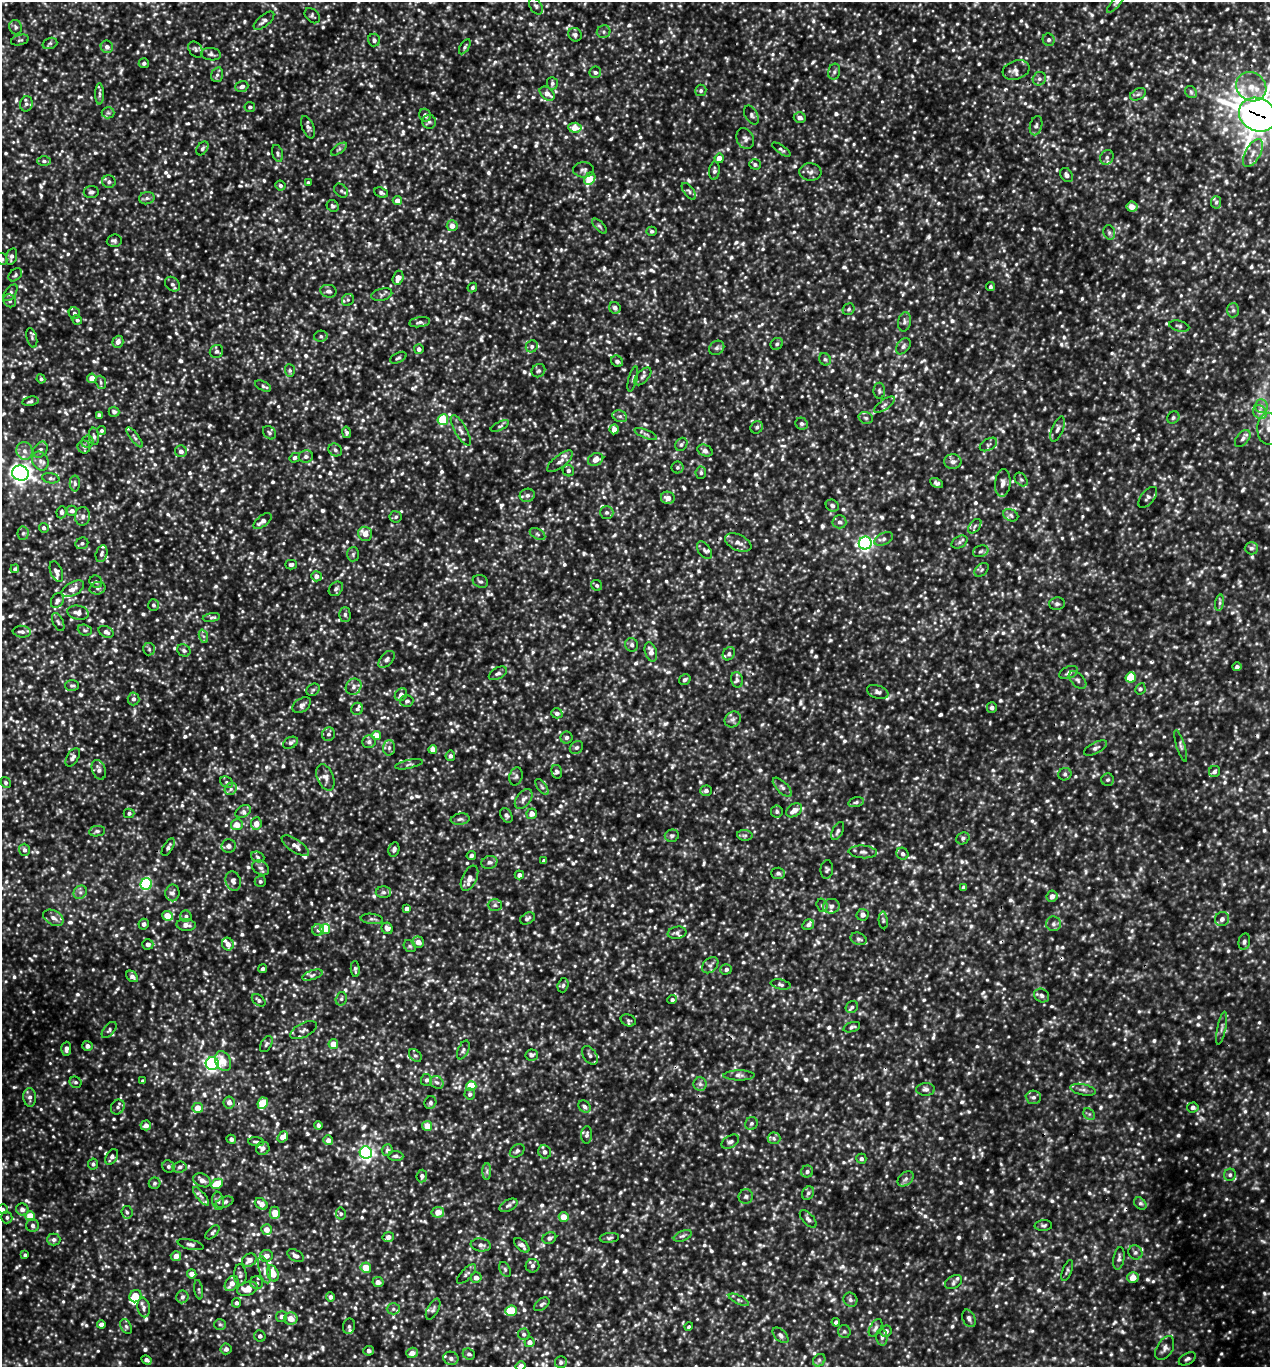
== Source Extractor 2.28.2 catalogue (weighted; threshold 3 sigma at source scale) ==
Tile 6 of 4 x 4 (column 2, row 2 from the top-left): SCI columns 1404-2671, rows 2734-4098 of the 5501 x 5491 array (HDU 1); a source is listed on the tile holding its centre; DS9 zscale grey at full resolution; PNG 1272 x 1369 px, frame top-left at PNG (2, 2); each listed source drawn as its Kron ellipse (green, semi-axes under 4 px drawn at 4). Shown black and unused: <1% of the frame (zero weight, under 3 of 5 exposures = <1% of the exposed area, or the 3 px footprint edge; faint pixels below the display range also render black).
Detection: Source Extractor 2.28.2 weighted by HDU 2 'WHT'; one run over the whole footprint, this tile lists its part. Background 0.207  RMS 0.047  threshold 0.21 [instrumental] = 3 sigma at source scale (4.5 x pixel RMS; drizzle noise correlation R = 1.50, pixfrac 1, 0.05/0.05 arcsec/px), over >= 5 px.
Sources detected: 1735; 3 too faint to see at this stretch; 1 cosmic-ray / hot-pixel residue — neither listed nor drawn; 37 inside a brighter listed object's ellipse — not listed separately; of the other 1694, all 500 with FLUX_AUTO >= 10.1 (the completeness limit of this list) listed and drawn (1194 fainter detections not listed), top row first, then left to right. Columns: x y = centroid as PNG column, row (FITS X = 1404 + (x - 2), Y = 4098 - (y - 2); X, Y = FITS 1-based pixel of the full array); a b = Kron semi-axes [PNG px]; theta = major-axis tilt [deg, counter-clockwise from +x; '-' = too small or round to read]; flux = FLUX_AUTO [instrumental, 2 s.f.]
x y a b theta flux
1115 3 11 4 49 12
536 6 9 5 -59 13
312 16 9 6 -45 10
264 21 12 5 40 20
16 27 7 6 - 12
604 32 7 6 - 12
575 35 7 6 - 15
20 40 9 5 14 10
374 40 6 6 - 16
1049 40 6 6 - 11
50 43 7 5 18 10
107 47 6 6 - 23
465 47 8 4 58 10
196 49 9 6 -53 13
211 54 10 6 -7 16
144 63 5 5 - 13
1016 70 14 9 18 27
595 72 6 5 - 14
834 72 8 6 75 12
217 75 7 6 - 14
1039 79 7 6 - 14
552 83 6 5 - 13
242 86 6 5 - 17
1251 87 16 14 -36 88
701 90 6 5 - 10
1191 92 7 5 -49 10
99 94 11 4 -90 11
547 94 8 5 -39 36
1138 94 8 5 29 12
26 104 7 6 - 14
250 107 5 5 - 12
108 113 6 5 - 10
425 115 6 5 - 19
751 115 10 6 -60 13
1258 115 19 16 -29 7300
800 118 6 5 - 21
429 122 7 7 - 13
1036 126 10 6 76 15
308 127 12 6 -69 17
575 128 7 5 -3 67
745 139 11 8 -65 21
202 148 8 5 57 12
339 149 9 4 35 11
781 150 11 4 -34 10
278 153 9 5 -74 11
1253 153 15 7 61 42
1107 157 8 6 61 15
719 158 5 4 - 47
44 161 7 5 -1 12
755 164 6 5 - 10
584 170 10 7 -1 16
714 171 9 5 85 14
810 172 11 9 -5 22
1067 175 7 6 - 17
590 179 7 5 59 110
109 182 7 6 - 13
308 183 4 4 - 10
280 186 5 5 - 11
341 191 8 6 -42 11
689 191 10 5 -52 12
91 192 7 6 - 13
381 192 7 5 -23 14
147 198 8 6 15 14
397 201 5 4 - 35
1216 202 6 5 - 11
333 206 6 5 - 11
1132 207 5 5 - 39
452 226 5 5 - 37
599 226 9 4 -47 10
652 231 5 4 - 11
1109 232 7 5 -75 11
114 241 7 6 - 13
11 256 8 5 74 17
2 259 6 5 - 13
15 275 8 5 43 11
398 278 7 5 73 48
172 284 8 6 -44 14
472 287 5 4 - 11
990 287 4 4 - 11
328 291 8 6 -11 19
10 293 9 5 52 13
382 295 11 6 14 14
348 300 6 5 - 10
10 301 7 6 - 12
615 308 6 5 - 18
849 309 6 5 - 10
1233 310 7 6 - 12
74 313 6 5 - 12
77 320 5 4 - 12
420 322 10 5 8 14
904 322 10 6 79 15
1179 326 10 5 -14 12
321 336 7 5 12 11
32 338 10 5 -77 12
118 342 6 5 - 26
777 344 6 5 - 12
532 346 6 5 - 14
903 346 9 6 52 14
717 348 8 6 35 14
419 349 5 5 - 19
216 351 7 6 - 13
398 358 9 5 28 11
825 359 6 5 - 10
617 361 6 5 - 12
290 370 6 5 - 11
538 371 7 6 - 11
643 376 11 6 47 15
92 378 4 4 - 49
41 379 4 4 - 10
633 379 13 3 75 11
101 382 7 5 -71 11
263 386 9 4 -26 10
879 391 8 6 -88 11
30 401 8 4 11 11
884 405 12 5 36 16
1261 406 7 6 - 16
114 412 5 5 - 18
1260 412 7 6 - 17
99 415 4 4 - 14
620 416 7 5 -19 13
866 418 7 5 -16 11
1173 418 6 5 - 11
443 420 5 5 - 200
802 424 6 5 - 11
500 426 10 4 26 11
757 427 6 6 - 12
614 429 5 4 - 38
1057 429 13 5 68 19
1269 429 16 11 -89 58
461 430 17 6 -60 26
102 431 5 4 - 11
346 432 6 4 -77 12
269 433 7 6 - 12
646 434 12 3 -23 13
94 436 9 5 -83 13
135 437 12 4 -52 13
1243 439 10 6 50 16
87 442 6 6 - 11
681 444 7 5 54 11
988 444 9 5 30 14
84 447 6 6 - 12
40 450 8 6 56 16
335 450 7 6 - 14
705 450 8 5 -23 16
24 451 9 8 - 27
181 451 6 5 - 23
306 457 7 6 - 16
295 458 5 4 - 12
596 459 8 6 24 45
40 461 10 7 -66 25
560 461 15 6 38 26
953 462 9 7 1 22
677 467 6 6 - 10
568 471 6 5 - 12
20 473 8 7 - 2300
701 473 6 5 - 10
51 478 9 5 -10 12
1021 480 8 5 -48 11
75 483 8 5 -90 12
936 483 7 4 -26 12
1003 483 14 7 84 29
527 495 7 6 - 20
1148 497 12 6 51 18
668 498 7 6 - 37
832 505 7 5 -29 15
72 511 5 5 - 21
61 512 6 5 - 14
607 512 6 6 - 13
1011 515 8 5 -25 14
83 516 9 7 87 22
396 517 6 5 - 10
263 521 10 5 38 32
839 522 7 6 - 16
975 526 8 5 50 12
44 528 5 4 - 13
23 533 7 5 86 11
365 534 7 7 - 42
538 534 8 5 -28 12
884 539 10 6 25 17
738 542 14 7 -26 33
959 542 8 5 29 13
82 543 6 5 - 13
865 543 6 6 - 1100
1251 548 6 6 - 14
704 550 10 6 -55 15
981 551 8 5 18 12
101 554 9 5 76 16
353 554 7 6 - 10
291 565 6 4 0 12
15 569 4 4 - 11
982 570 8 5 42 10
56 572 11 5 -68 20
316 576 5 5 - 26
480 581 8 6 -20 13
96 582 6 6 - 12
597 585 6 5 - 10
98 588 8 6 15 13
73 589 12 6 30 35
336 589 8 6 46 13
57 600 8 6 59 16
1220 603 8 4 82 11
1057 604 8 6 3 13
153 605 6 5 - 10
78 613 11 7 -11 30
345 614 7 5 -89 11
211 618 9 4 8 11
58 622 10 5 -65 12
85 630 7 5 -21 10
22 632 9 6 -6 18
106 632 8 5 -29 20
203 636 7 4 -70 10
632 645 7 6 - 13
149 649 6 6 - 11
184 650 7 6 - 14
651 652 10 6 -73 32
729 654 7 5 59 13
386 659 10 6 48 18
1237 667 5 4 - 12
498 673 10 5 28 16
1069 673 10 6 22 20
1131 677 5 5 - 130
685 680 6 5 - 12
737 680 8 5 -76 14
1077 680 11 6 -45 18
72 686 7 5 -1 11
354 687 8 7 - 22
1140 689 6 5 - 11
313 690 7 5 41 10
878 692 11 6 -19 19
401 695 7 5 46 29
133 699 6 6 - 17
407 701 6 6 - 13
302 705 10 6 33 18
992 707 5 5 - 16
357 709 6 6 - 11
557 713 6 5 - 15
733 719 8 7 - 18
328 734 7 6 - 15
376 735 4 4 - 77
566 738 6 6 - 12
369 742 7 6 - 16
290 743 8 5 30 13
1181 746 16 4 -73 14
389 748 7 6 - 15
576 748 7 6 - 13
1095 748 12 5 26 16
433 749 4 4 - 44
450 756 5 5 - 16
73 757 10 5 59 21
409 764 14 4 12 11
99 770 10 6 -70 21
557 772 7 5 -77 13
1214 772 6 5 - 12
1065 774 6 6 - 12
516 776 9 6 75 13
325 777 14 8 -67 26
1108 780 6 6 - 10
227 782 7 5 -38 11
6 783 6 4 -58 10
542 787 9 4 -54 12
782 787 12 5 -45 17
231 789 6 5 - 14
706 791 6 5 - 17
524 799 11 7 53 22
856 802 8 4 14 10
794 810 9 6 35 42
243 811 8 5 29 15
777 811 6 6 - 11
129 813 5 5 - 11
532 814 5 5 - 29
506 815 8 5 -61 13
460 819 9 5 8 14
256 824 6 5 - 36
237 825 6 5 - 48
97 831 8 5 8 11
838 831 10 5 64 14
745 835 8 5 -6 12
672 836 7 6 - 12
963 838 7 6 - 12
229 846 7 6 - 18
295 846 16 6 -34 26
168 847 10 4 59 13
394 849 7 5 76 14
24 850 6 5 - 18
863 852 14 6 -4 21
902 854 6 5 - 13
471 856 5 4 - 13
258 857 7 5 -20 11
544 861 4 4 - 15
489 862 8 6 17 16
261 868 9 6 -33 16
827 869 9 6 85 11
778 873 7 6 - 11
519 875 4 4 - 23
469 878 13 7 65 27
233 881 10 7 -73 24
260 881 6 5 - 12
146 884 6 5 - 520
963 888 4 4 - 14
80 892 7 6 - 15
383 892 7 6 - 13
172 893 8 7 - 20
1052 896 6 5 - 25
495 905 7 6 - 12
822 905 7 5 -72 11
831 906 8 7 - 20
407 908 4 4 - 21
863 915 6 6 - 22
167 916 5 4 - 87
186 916 5 5 - 11
53 918 11 7 -28 26
527 918 8 5 27 13
372 919 11 5 -6 15
1222 919 7 6 - 20
883 920 9 4 -84 10
144 924 5 5 - 16
1053 924 7 7 - 17
186 925 9 6 -4 27
808 925 6 5 - 12
387 928 6 5 - 25
325 929 5 5 - 150
318 930 5 5 - 12
677 933 9 6 10 14
859 939 8 6 -21 13
418 942 6 5 - 46
1244 942 8 5 78 12
148 944 5 5 - 18
228 944 6 5 - 30
410 946 7 5 -45 11
710 965 9 6 44 16
263 969 4 4 - 11
355 969 8 4 -85 10
726 969 6 5 - 13
312 975 11 4 18 14
132 976 7 5 -40 19
781 984 10 5 -12 12
563 985 7 5 72 11
1042 996 8 6 -31 18
341 999 7 5 75 12
259 1000 8 5 -38 13
672 1000 5 4 - 10
852 1007 6 5 - 12
628 1020 8 6 -18 12
852 1027 9 5 17 12
1222 1028 17 3 79 12
109 1030 9 5 49 11
303 1030 14 7 27 19
266 1044 9 5 61 10
333 1044 5 5 - 60
87 1046 5 5 - 22
66 1049 7 5 87 20
463 1050 10 5 66 12
532 1055 6 5 - 13
590 1055 10 6 -55 18
415 1056 7 5 -46 10
223 1061 10 7 -66 55
212 1064 6 6 - 1100
739 1075 16 5 0 20
426 1080 6 5 - 13
143 1081 4 3 - 11
75 1082 6 5 - 11
437 1082 7 6 - 16
700 1084 6 6 - 15
471 1086 5 5 - 160
926 1089 9 6 2 17
1083 1090 13 5 -11 19
470 1094 5 5 - 13
30 1097 9 6 -86 19
1033 1097 8 6 -3 16
229 1102 6 5 - 31
263 1103 6 5 - 120
430 1103 6 6 - 11
584 1106 7 5 -45 15
118 1107 8 6 58 14
1193 1107 6 5 - 13
198 1108 5 5 - 65
1089 1114 6 5 - 10
751 1124 7 6 - 10
146 1125 5 5 - 27
318 1125 4 4 - 12
427 1126 5 5 - 56
587 1135 9 5 86 13
283 1137 6 4 53 54
774 1138 6 6 - 13
231 1139 5 4 - 18
328 1140 5 5 - 27
256 1142 8 4 -4 10
730 1142 9 6 31 15
263 1148 7 6 - 20
387 1150 6 5 - 16
517 1151 8 6 39 13
545 1152 7 6 - 16
366 1153 6 6 - 1000
396 1156 7 5 -4 14
112 1157 8 5 59 19
861 1159 5 5 - 12
93 1164 5 5 - 12
168 1166 6 6 - 11
180 1167 7 5 4 14
487 1171 8 4 89 11
807 1171 6 6 - 14
1230 1175 6 6 - 11
422 1176 6 5 - 17
906 1179 9 6 42 18
202 1180 9 6 -28 28
155 1183 6 5 - 10
217 1184 6 5 - 100
808 1193 7 5 61 12
201 1196 11 4 -50 15
746 1196 7 7 - 15
218 1201 9 6 -82 15
224 1202 9 5 18 12
1140 1203 7 5 -46 11
261 1204 7 5 -35 34
508 1205 10 5 29 15
2 1209 5 5 - 11
22 1209 6 6 - 19
127 1212 6 5 - 10
438 1212 6 5 - 58
275 1213 6 5 - 68
341 1214 6 5 - 10
30 1216 5 4 - 94
7 1217 6 5 - 11
564 1217 5 5 - 66
808 1219 11 5 -47 17
1043 1225 9 5 3 10
32 1226 6 6 - 12
267 1229 5 5 - 37
212 1232 9 4 43 12
683 1236 9 5 24 12
388 1237 6 5 - 28
549 1238 7 6 - 15
609 1238 10 5 6 11
54 1239 7 6 - 17
190 1245 13 5 -13 17
481 1245 10 6 -7 21
522 1245 9 5 -43 22
1135 1252 7 6 - 13
25 1255 4 4 - 11
176 1256 5 5 - 38
266 1256 6 6 - 31
296 1256 9 5 -28 21
1119 1258 11 5 80 16
249 1260 7 6 - 32
533 1266 7 6 - 15
366 1268 5 5 - 75
505 1269 8 5 -64 11
264 1270 14 5 -74 25
1067 1271 11 4 69 10
273 1273 8 5 -72 79
192 1274 4 4 - 36
466 1274 12 5 46 17
240 1275 10 6 -86 15
1133 1277 5 5 - 50
476 1278 5 5 - 30
378 1282 5 5 - 28
953 1282 9 6 30 15
257 1283 6 6 - 14
232 1284 8 6 54 38
247 1289 10 6 18 68
199 1290 10 4 -81 10
135 1296 6 5 - 96
182 1297 6 6 - 15
330 1297 4 4 - 17
739 1300 11 3 -26 11
850 1300 7 6 - 14
236 1303 5 4 - 15
542 1304 9 5 38 13
144 1307 10 6 -82 19
393 1309 6 5 - 12
433 1309 11 5 63 14
511 1311 6 5 - 170
281 1316 5 5 - 22
291 1318 7 6 - 53
969 1318 9 6 -65 17
836 1322 4 4 - 10
220 1324 6 5 - 10
101 1325 4 4 - 33
126 1326 8 5 -63 11
349 1326 8 6 76 14
689 1327 4 3 - 10
875 1328 9 5 58 13
886 1331 6 5 - 18
844 1332 6 6 - 11
524 1334 6 5 - 11
781 1335 9 5 -43 15
260 1336 6 5 - 14
882 1337 8 5 -83 15
529 1342 5 5 - 24
1165 1348 13 8 60 28
226 1349 5 5 - 17
369 1351 5 5 - 14
412 1353 6 5 - 34
469 1354 6 5 - 13
451 1358 7 6 - 18
1187 1359 9 5 30 15
146 1360 5 4 - 14
819 1360 7 5 47 10
561 1362 6 6 - 13
521 1366 5 4 - 23
Overlapping masked pixels (flux is a lower limit): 1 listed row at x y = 1258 115
Isophote crosses this tile's border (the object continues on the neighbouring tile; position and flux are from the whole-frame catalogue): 6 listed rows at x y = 1258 115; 2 259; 1269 429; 20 473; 2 1209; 521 1366
Unlisted compact peaks at least as high as the median listed source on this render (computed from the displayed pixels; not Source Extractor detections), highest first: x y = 760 770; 830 640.